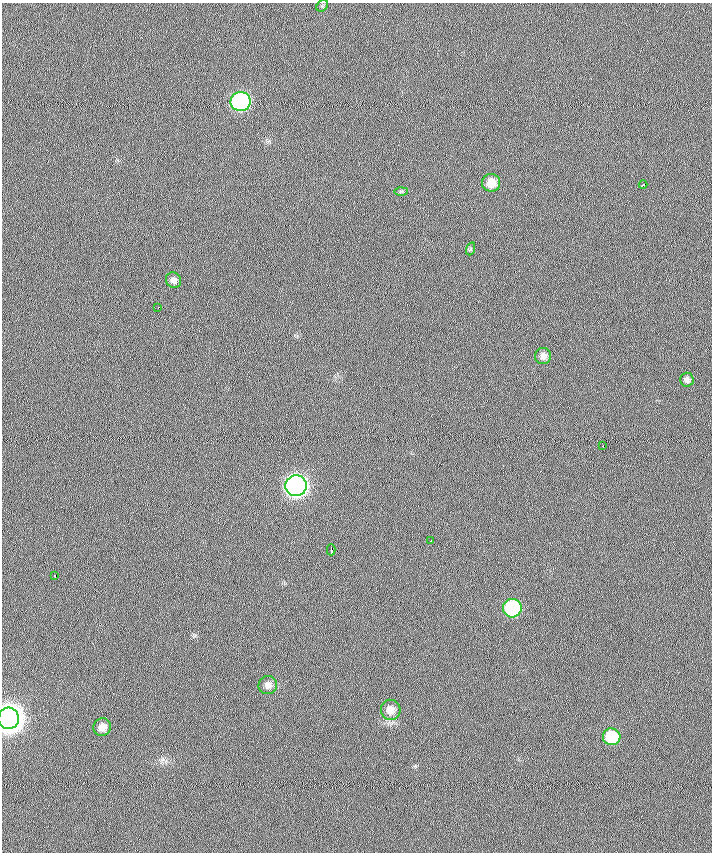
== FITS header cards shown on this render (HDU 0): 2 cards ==
NAXIS1  =                  710 /
NAXIS2  =                  850 /

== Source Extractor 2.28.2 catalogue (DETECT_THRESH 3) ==
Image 710 x 850 px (HDU 0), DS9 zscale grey, 1 PNG px = 1 image px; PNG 714 x 854 px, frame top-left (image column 1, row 850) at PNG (2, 3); each listed source drawn as its Kron ellipse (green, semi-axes under 4 px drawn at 4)
Background 0.0618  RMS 6.1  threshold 18.4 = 3 sigma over >= 5 px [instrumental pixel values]
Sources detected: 21; all 21 listed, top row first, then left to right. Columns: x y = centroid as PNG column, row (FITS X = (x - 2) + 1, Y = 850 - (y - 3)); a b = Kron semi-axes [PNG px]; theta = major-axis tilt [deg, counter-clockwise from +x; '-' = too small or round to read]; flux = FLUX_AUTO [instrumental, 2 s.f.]
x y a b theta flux
322 6 6 5 - 660
240 102 10 9 - 92000
491 183 9 9 - 6400
643 185 4 3 - 2000
401 191 6 4 1 650
470 249 6 4 70 600
173 280 8 7 - 1800
158 308 3 2 - 800
543 356 8 8 - 2300
687 380 7 7 - 1400
603 446 2 2 - 1100
296 486 10 10 - 290000
431 541 3 3 - 3400
331 550 6 2 -88 2300
55 576 3 3 - 6100
512 608 9 9 - 45000
268 685 9 9 - 2500
391 710 10 9 - 4300
9 718 10 10 - 890000
102 727 9 8 - 3600
612 737 9 8 - 20000
At the frame edge (FLAGS 8, measured only in part): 1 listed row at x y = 9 718